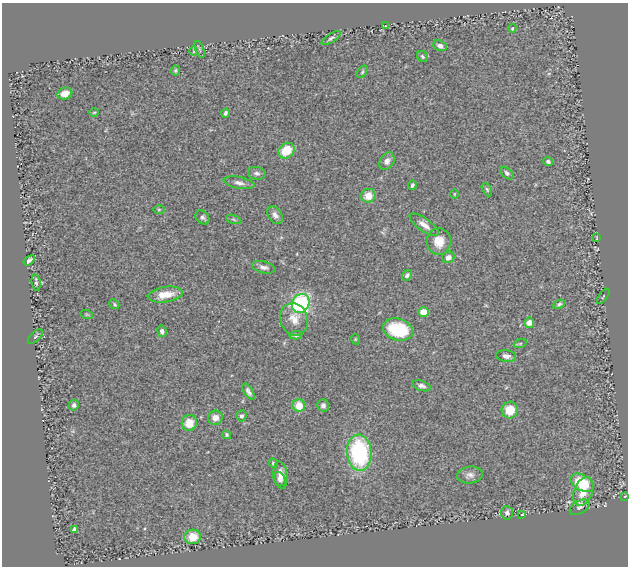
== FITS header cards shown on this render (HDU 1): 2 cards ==
NAXIS1  =                  626
NAXIS2  =                  564

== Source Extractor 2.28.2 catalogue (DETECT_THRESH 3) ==
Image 626 x 564 px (HDU 1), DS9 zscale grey, 1 PNG px = 1 image px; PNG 630 x 568 px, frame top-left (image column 1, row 564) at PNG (2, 3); each listed source drawn as its Kron ellipse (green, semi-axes under 4 px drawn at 4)
Background 0.458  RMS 0.033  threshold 0.1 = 3 sigma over >= 5 px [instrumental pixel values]
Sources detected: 73; all 73 listed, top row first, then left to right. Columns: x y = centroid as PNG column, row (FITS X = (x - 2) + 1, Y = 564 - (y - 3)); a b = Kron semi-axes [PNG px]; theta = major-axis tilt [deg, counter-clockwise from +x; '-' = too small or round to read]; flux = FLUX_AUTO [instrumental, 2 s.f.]
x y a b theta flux
385 26 3 3 - 4
512 28 4 3 - 2.2
331 38 11 4 32 5.3
440 46 7 5 -23 11
200 49 9 3 -69 2.7
194 51 5 3 - 2.3
422 56 6 5 - 3.9
175 70 5 5 - 3.8
362 72 7 3 55 2.8
65 94 8 6 18 15
94 112 5 3 - 1.9
225 113 4 3 - 4.5
286 151 8 7 - 52
387 161 9 7 56 12
548 162 5 4 - 6.2
257 173 9 6 -13 7.8
507 173 7 5 -42 5
239 183 15 6 -11 11
412 185 5 3 - 3.6
487 189 7 4 -62 3.5
454 194 5 3 - 1.8
368 196 7 7 - 29
159 209 6 4 0 2.6
275 215 10 6 -56 11
202 217 8 6 -46 5.9
234 219 8 3 -19 3.2
424 225 17 6 -35 15
597 238 3 2 - 1.5
439 241 13 12 - 32
448 257 6 5 - 11
29 260 6 3 36 7.3
264 267 12 6 -14 10
407 275 6 4 51 5.5
36 283 8 4 -80 4.1
165 295 18 7 8 35
603 296 9 2 54 1.6
301 303 10 8 59 250
114 304 5 4 - 3
559 304 6 4 29 4.5
424 312 5 5 - 29
87 315 6 4 -19 2.3
294 319 17 13 -74 27
529 323 5 5 - 14
398 329 15 10 -17 120
162 331 6 4 -81 6.3
296 335 6 4 3 5.3
35 337 9 4 44 3.9
355 339 5 3 - 2
520 344 7 4 20 3.4
506 356 10 5 -8 9
422 386 9 5 -16 7.6
249 392 9 4 -59 7.2
74 405 5 5 - 5.9
323 405 6 5 - 8
299 406 6 6 - 40
510 410 8 8 - 42
242 416 5 5 - 5.5
215 418 7 7 - 20
189 423 8 7 - 32
227 435 4 4 - 3.8
359 453 18 12 -86 250
273 463 5 4 - 4.8
281 475 13 7 -81 16
470 475 13 8 6 12
280 479 8 5 -54 7.8
582 483 13 7 -30 79
583 491 15 9 68 37
625 496 3 3 - 1.8
580 507 11 6 31 7.6
507 513 7 5 -87 7.1
522 515 4 2 - 1.3
74 529 4 4 - 7.3
193 537 8 7 - 39